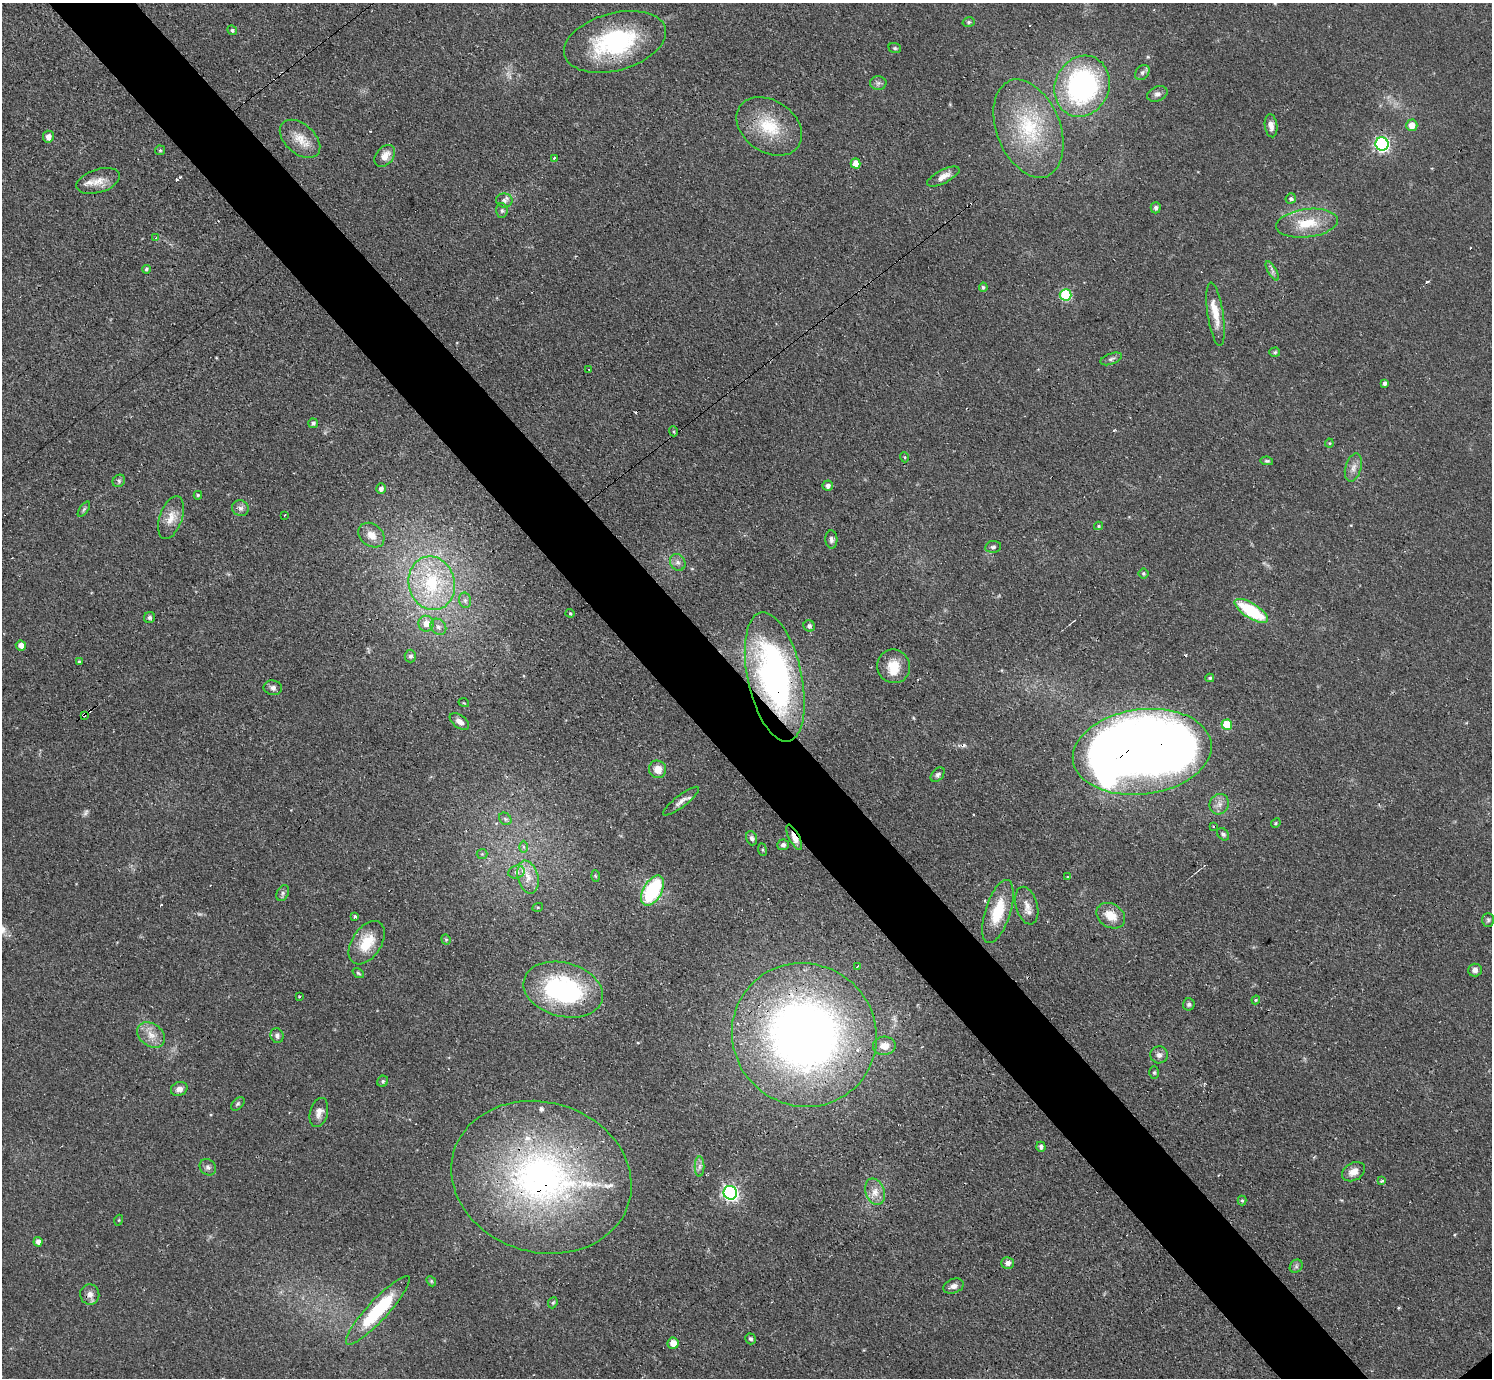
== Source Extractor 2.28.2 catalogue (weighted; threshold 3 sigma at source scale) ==
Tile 11 of 4 x 4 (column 3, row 3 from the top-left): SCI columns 3042-4531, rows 1706-3081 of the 6126 x 6131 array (HDU 1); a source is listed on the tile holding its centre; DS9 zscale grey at full resolution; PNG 1494 x 1380 px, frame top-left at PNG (2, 3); each listed source drawn as its Kron ellipse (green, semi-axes under 4 px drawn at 4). Shown black and unused: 6% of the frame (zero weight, under 3 of 4 exposures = <1% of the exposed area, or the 3 px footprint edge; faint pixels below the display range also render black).
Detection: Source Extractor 2.28.2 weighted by HDU 2 'WHT'; one run over the whole footprint, this tile lists its part. Background 0.0738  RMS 0.006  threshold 0.027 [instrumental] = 3 sigma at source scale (4.5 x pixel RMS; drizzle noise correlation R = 1.50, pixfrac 1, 0.05/0.05 arcsec/px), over >= 5 px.
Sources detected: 160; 1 too faint to see at this stretch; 3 inside a brighter object's white glare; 8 cosmic-ray / hot-pixel residue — neither listed nor drawn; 7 inside a brighter listed object's ellipse — not listed separately; the other 141 listed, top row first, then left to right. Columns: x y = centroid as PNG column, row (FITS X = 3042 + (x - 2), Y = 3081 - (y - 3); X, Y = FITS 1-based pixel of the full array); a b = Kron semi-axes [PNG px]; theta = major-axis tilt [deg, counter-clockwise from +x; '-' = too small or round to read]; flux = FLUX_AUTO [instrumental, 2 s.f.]
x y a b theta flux
969 22 6 5 - 1.2
232 30 5 4 - 1.2
615 42 52 28 15 74
895 48 6 5 - 1.1
1142 72 8 6 51 1.9
878 83 8 6 1 1.9
1082 86 31 27 65 120
1157 94 10 7 23 2.5
1412 125 6 5 - 7.3
769 126 35 26 -34 28
1271 126 11 6 -83 3.2
1028 129 51 31 -68 54
48 137 6 5 - 3.8
300 139 23 14 -41 11
1382 144 6 6 - 130
160 150 5 4 - 0.88
385 156 12 8 51 6.6
555 158 3 3 - 2.6
856 163 5 5 - 8.4
943 177 18 6 26 5.6
98 181 22 11 17 7.6
1291 198 5 5 - 1.4
504 200 8 7 - 2.3
1156 208 5 5 - 1.5
502 211 7 6 - 1.5
1307 223 31 14 7 19
156 238 4 3 - 0.76
146 269 4 4 - 1.1
1272 271 11 4 -61 1.9
983 287 4 4 - 1.1
1066 295 6 5 - 48
1216 314 32 8 -81 11
1275 352 5 4 - 0.96
1111 359 11 5 19 1.9
589 369 3 2 - 0.57
1385 383 4 4 - 1.6
313 423 5 4 - 1.7
673 431 5 3 - 0.77
1329 443 4 4 - 0.66
904 457 5 3 - 0.57
1267 461 6 4 -9 1
1353 467 14 8 74 4.1
119 481 7 6 - 1.4
828 486 5 5 - 1.9
381 489 5 5 - 2.5
198 495 4 3 - 0.83
240 508 8 7 - 2.5
84 509 9 4 55 1.2
285 515 3 2 - 0.57
171 518 22 11 71 8.2
1099 526 4 4 - 0.66
371 535 14 11 -39 6.9
831 539 9 6 -87 1.9
993 547 8 6 9 1.6
678 562 9 7 -59 2.6
1143 573 5 5 - 0.96
432 583 27 23 -76 48
465 600 8 6 -76 2
1251 611 19 7 -32 38
570 613 4 4 - 0.75
149 617 6 5 - 1.5
426 624 8 7 - 5.9
809 626 6 5 - 2
438 627 9 7 -49 2.8
21 645 5 5 - 3.9
410 656 6 6 - 1.9
79 662 3 3 - 0.89
894 666 17 16 - 12
775 677 66 27 -78 200
1210 678 4 3 - 0.91
273 688 9 7 -10 2.5
464 703 5 3 - 0.51
84 715 4 3 - 5.6
459 721 11 6 -36 3.3
1227 725 5 5 - 21
1142 752 70 42 7 810
658 769 9 8 - 6.9
938 775 8 5 48 1.6
681 801 22 6 38 3.6
1219 804 10 9 - 4.1
505 819 7 5 -46 1.5
1276 823 5 4 - 0.75
1213 826 3 3 - 0.79
1223 834 7 5 -46 1.5
794 837 14 5 -62 6.8
752 838 7 5 -70 1.7
783 845 6 5 - 1.7
524 847 6 4 -89 1
762 849 6 4 -83 0.9
482 854 5 5 - 0.93
517 872 8 6 15 2.4
595 876 6 4 -87 0.87
528 877 17 10 -76 8
1068 877 3 3 - 1.1
652 891 16 9 60 52
283 893 8 5 63 1.7
1027 906 19 10 -75 5
538 907 5 3 - 0.59
998 911 33 12 72 22
355 916 3 3 - 1.6
1111 916 15 11 -32 9.7
1488 920 7 5 -90 1.3
446 939 5 4 - 0.78
367 943 24 14 57 17
857 966 3 2 - 1.2
1475 970 7 6 - 2.8
358 973 6 4 -36 0.89
563 990 40 27 -15 86
299 997 3 2 - 0.6
1256 1000 4 4 - 0.81
1189 1004 6 6 - 1.4
151 1035 15 11 -39 7
804 1035 73 71 -38 490
277 1036 7 6 - 2.1
884 1046 11 9 5 5.7
1159 1055 8 8 - 2.9
1154 1073 6 4 89 0.91
383 1081 6 5 - 1.2
179 1089 8 7 - 3.8
238 1104 8 5 45 1.3
319 1112 15 9 74 4.3
1041 1147 5 4 - 1.7
208 1167 9 7 -47 2
700 1167 10 5 89 2
1353 1172 12 8 28 5.4
541 1177 91 75 -16 250
1382 1181 3 3 - 1.7
875 1192 13 9 -70 6
730 1193 7 6 - 180
1242 1200 5 4 - 0.91
119 1220 5 3 - 0.58
38 1242 5 4 - 3.3
1007 1263 6 5 - 3
1296 1266 7 6 - 1.5
431 1281 5 4 - 0.81
953 1286 10 7 21 3
90 1294 10 9 - 3.6
553 1303 6 4 67 0.91
378 1310 45 10 47 46
750 1339 5 5 - 1.4
673 1343 6 5 - 5.7
Overlapping masked pixels (flux is a lower limit): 7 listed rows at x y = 615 42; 775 677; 84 715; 1142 752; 794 837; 804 1035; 541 1177